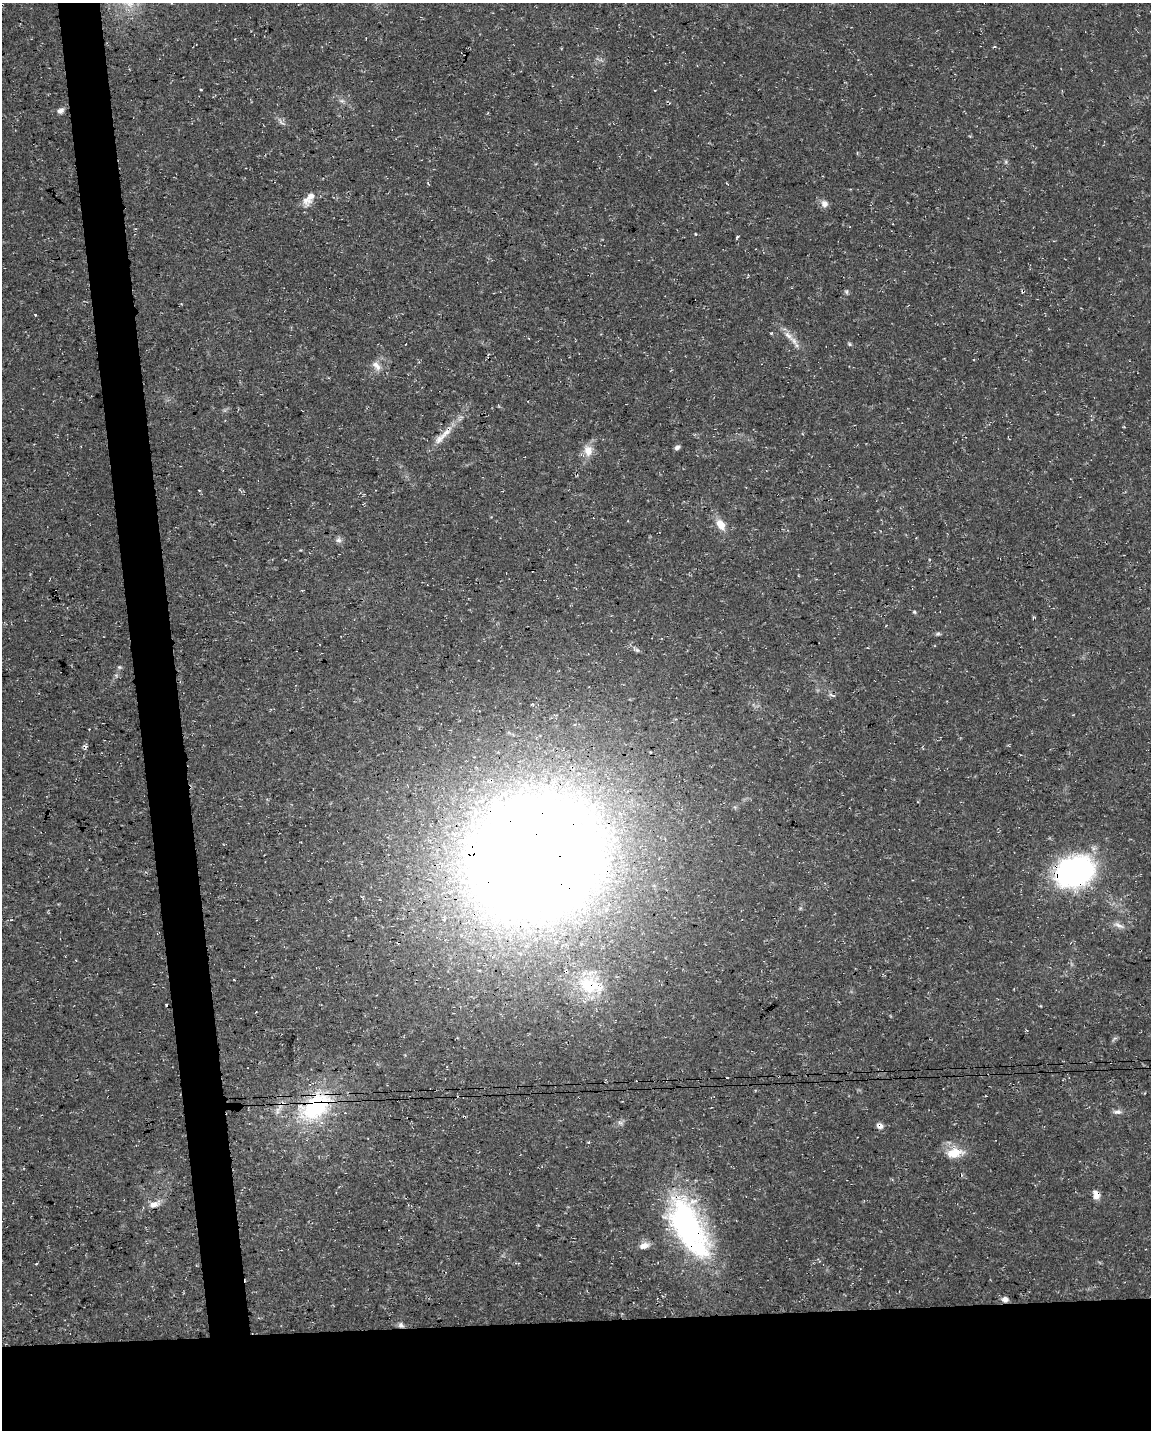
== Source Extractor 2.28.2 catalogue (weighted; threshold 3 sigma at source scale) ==
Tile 11 of 4 x 3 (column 3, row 3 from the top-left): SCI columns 2300-3448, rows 57-1484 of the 4598 x 4353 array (HDU 1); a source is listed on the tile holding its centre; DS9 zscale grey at full resolution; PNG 1153 x 1432 px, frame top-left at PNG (2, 3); no overlay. Shown black and unused: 11% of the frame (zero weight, under 3 of 4 exposures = <1% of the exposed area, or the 3 px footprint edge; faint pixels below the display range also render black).
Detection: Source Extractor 2.28.2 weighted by HDU 2 'WHT'; one run over the whole footprint, this tile lists its part. Background 0.0367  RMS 0.0033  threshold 0.015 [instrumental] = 3 sigma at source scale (4.5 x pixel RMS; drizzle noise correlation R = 1.50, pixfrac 1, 0.0396/0.0396 arcsec/px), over >= 5 px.
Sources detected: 54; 8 cosmic-ray / hot-pixel residue — not listed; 2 inside a brighter listed object's ellipse — not listed separately; the other 44 listed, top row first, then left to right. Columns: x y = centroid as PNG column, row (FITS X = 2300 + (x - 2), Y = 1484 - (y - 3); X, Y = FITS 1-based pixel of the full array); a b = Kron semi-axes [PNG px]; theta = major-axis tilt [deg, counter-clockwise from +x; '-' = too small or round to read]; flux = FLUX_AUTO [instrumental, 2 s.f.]
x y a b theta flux
994 47 5 3 - 0.27
342 101 6 6 - 0.84
61 110 10 7 37 1.4
281 121 14 4 -49 1.2
1006 162 6 4 -72 0.5
309 198 22 9 56 4
824 204 9 9 - 1.9
696 234 3 3 - 0.3
737 237 3 3 - 0.54
846 292 7 5 -88 0.6
788 335 19 7 -47 3.2
849 344 6 4 -23 0.48
376 366 16 8 -50 2.5
446 433 28 8 49 4.8
677 447 7 5 43 1
588 451 16 12 -80 3.8
721 525 16 9 -59 3.9
339 540 8 7 - 1.1
914 612 5 4 - 0.44
938 634 8 5 8 0.61
119 667 6 5 - 0.53
116 675 6 4 -19 0.48
832 695 10 3 -24 0.6
536 857 81 72 23 1400
1075 872 35 26 22 85
380 900 4 3 - 0.23
1119 925 17 6 -25 1.7
590 985 31 20 -12 18
167 1005 3 3 - 0.68
1114 1039 8 4 46 0.63
315 1107 50 29 34 37
1117 1112 12 6 5 1.3
464 1117 4 3 - 0.43
620 1123 8 5 -20 0.87
880 1126 8 7 - 1.5
588 1142 3 3 - 0.53
955 1153 24 13 8 6.6
1096 1195 11 8 -76 2.2
154 1204 15 8 9 2.8
687 1223 64 33 -56 73
644 1246 14 8 17 2.3
518 1263 4 3 - 0.33
1005 1299 7 6 - 1.5
401 1325 8 6 -49 1
Overlapping masked pixels (flux is a lower limit): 11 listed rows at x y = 446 433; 536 857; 1075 872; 590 985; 315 1107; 464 1117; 880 1126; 1096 1195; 687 1223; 1005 1299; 401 1325